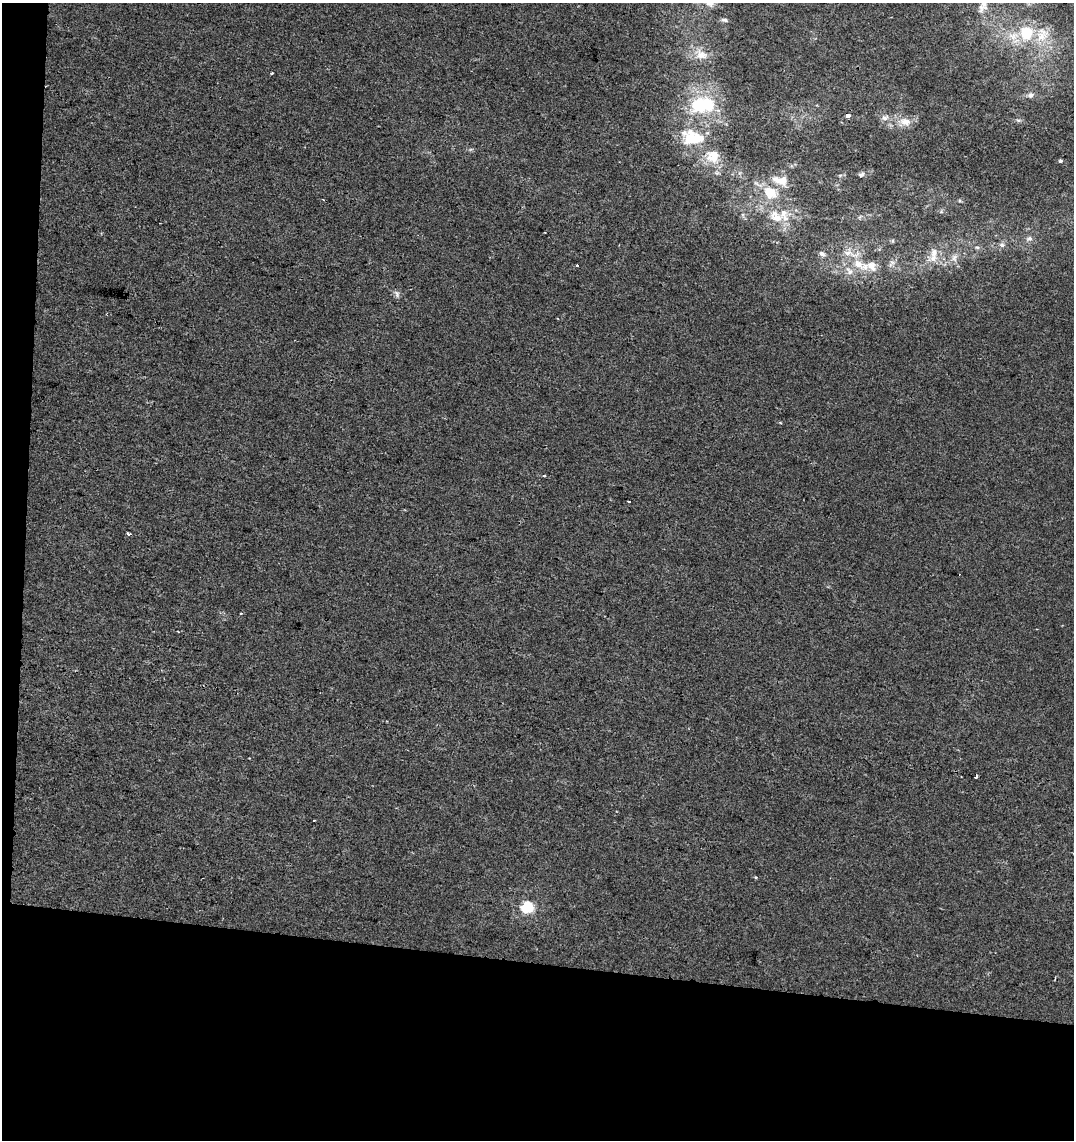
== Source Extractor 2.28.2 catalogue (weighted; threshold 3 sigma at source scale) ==
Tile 3 of 2 x 2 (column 1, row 2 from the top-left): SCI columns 128-1199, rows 1-1138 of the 2383 x 2277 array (HDU 1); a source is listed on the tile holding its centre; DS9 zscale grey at full resolution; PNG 1076 x 1142 px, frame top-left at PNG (2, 3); no overlay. Shown black and unused: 18% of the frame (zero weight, under 2 of 3 exposures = <1% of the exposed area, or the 3 px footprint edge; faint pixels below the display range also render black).
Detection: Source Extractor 2.28.2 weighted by HDU 2 'WHT'; one run over the whole footprint, this tile lists its part. Background 1.04e-04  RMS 0.0041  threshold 0.0186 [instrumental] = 3 sigma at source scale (4.5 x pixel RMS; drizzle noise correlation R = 1.50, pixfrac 1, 0.0396/0.0396 arcsec/px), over >= 5 px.
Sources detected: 49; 2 inside a brighter object's white glare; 1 cosmic-ray / hot-pixel residue — not listed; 7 inside a brighter listed object's ellipse — not listed separately; the other 39 listed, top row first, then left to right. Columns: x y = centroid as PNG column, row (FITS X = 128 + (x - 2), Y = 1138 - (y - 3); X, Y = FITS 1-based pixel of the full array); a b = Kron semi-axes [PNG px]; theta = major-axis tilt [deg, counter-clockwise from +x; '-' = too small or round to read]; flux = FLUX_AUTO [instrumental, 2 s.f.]
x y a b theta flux
710 3 14 9 -32 3.1
984 5 13 11 -85 2.9
725 20 9 4 -10 0.99
1027 33 12 11 - 14
1042 35 23 18 60 11
701 55 16 13 -29 5.1
272 73 3 3 - 0.52
1030 95 7 7 - 1.4
707 104 23 22 - 20
848 116 5 4 - 3
885 118 9 6 8 1.7
1018 120 6 4 -18 0.65
905 122 17 12 -15 4.7
690 139 22 13 57 11
714 154 20 12 12 6.3
1060 160 3 3 - 1.5
861 174 9 6 32 1
777 180 21 8 -31 4.5
770 192 18 14 -39 10
323 200 3 2 - 0.46
776 217 19 13 -38 7.8
1029 239 8 6 21 1.4
1002 245 6 6 - 1.1
977 247 6 4 -1 0.66
934 252 14 9 80 4.2
822 254 8 5 -31 1.2
954 258 10 7 -88 1.9
858 264 18 10 -42 5.9
577 265 3 3 - 1
849 271 12 7 -55 2.5
397 294 11 6 -62 1.3
780 423 4 3 - 0.45
544 476 4 2 - 0.38
629 501 3 2 - 0.97
128 534 5 3 - 1.6
241 613 3 3 - 0.4
314 821 3 2 - 0.67
755 877 4 3 - 0.41
527 907 6 6 - 39
Isophote crosses this tile's border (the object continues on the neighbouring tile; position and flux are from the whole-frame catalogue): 2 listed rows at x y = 710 3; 984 5